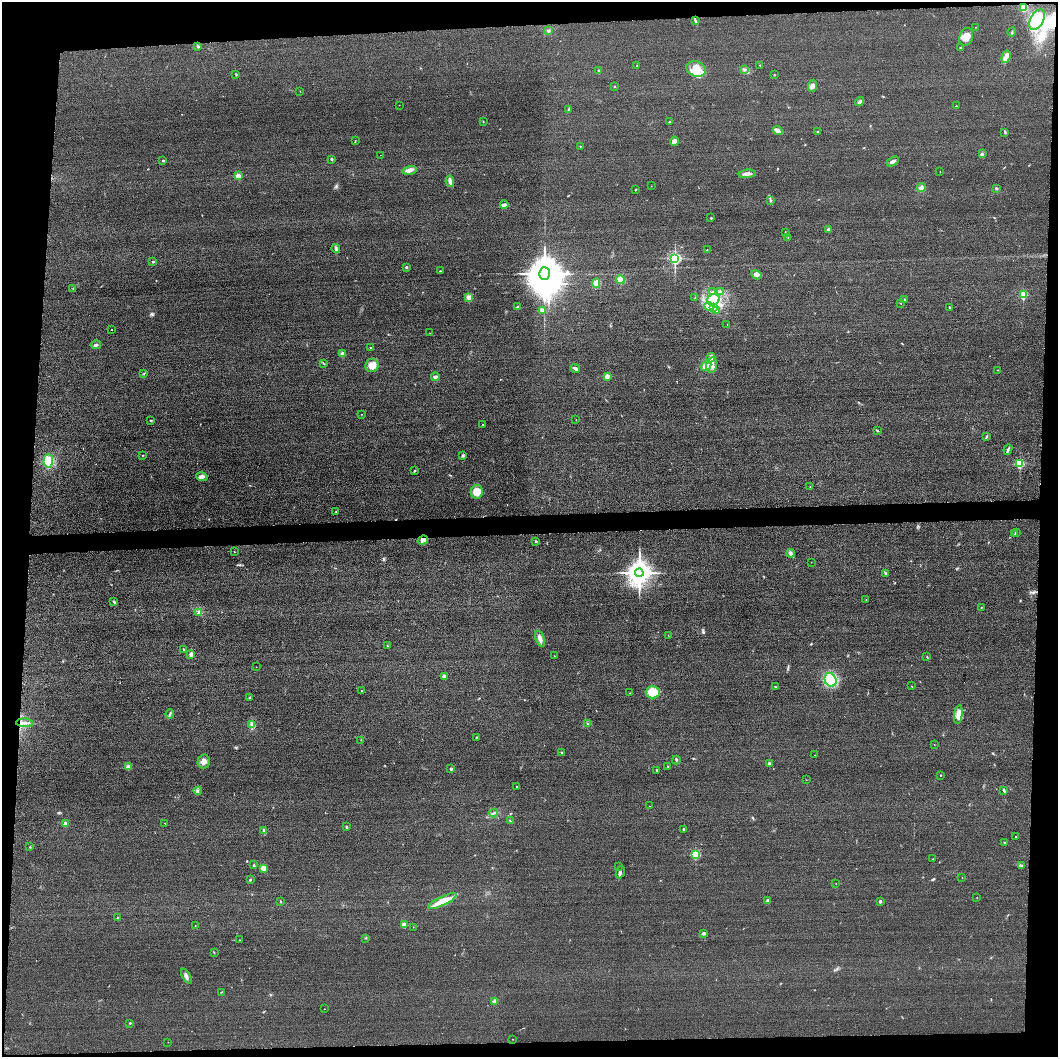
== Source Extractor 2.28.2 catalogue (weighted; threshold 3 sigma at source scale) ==
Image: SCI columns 15-4238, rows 29-4248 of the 4251 x 4275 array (HDU 1 of 3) = the unmasked area's bounding box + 8 px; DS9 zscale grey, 4 x 4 block average (1 PNG px = mean of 4 x 4 image px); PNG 1060 x 1059 px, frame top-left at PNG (2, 2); each listed source drawn as its Kron ellipse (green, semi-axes under 4 px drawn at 4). Shown black and unused: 10% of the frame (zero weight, under 3 of 4 exposures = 3% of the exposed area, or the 3 px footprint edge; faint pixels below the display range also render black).
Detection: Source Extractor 2.28.2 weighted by HDU 2 'WHT'. Background 0.0604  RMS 0.017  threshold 0.0775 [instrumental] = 3 sigma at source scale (4.5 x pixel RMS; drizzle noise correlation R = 1.50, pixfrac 1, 0.05/0.05 arcsec/px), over >= 5 px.
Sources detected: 207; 2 inside a brighter object's white glare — neither listed nor drawn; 1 coinciding with a brighter row at this scale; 3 inside a brighter listed object's ellipse — not listed separately; the other 201 listed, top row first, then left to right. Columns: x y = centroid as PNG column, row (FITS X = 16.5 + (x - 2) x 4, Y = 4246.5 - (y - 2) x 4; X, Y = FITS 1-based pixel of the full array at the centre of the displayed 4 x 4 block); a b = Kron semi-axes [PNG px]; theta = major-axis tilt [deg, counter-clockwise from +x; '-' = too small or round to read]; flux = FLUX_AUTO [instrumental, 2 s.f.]
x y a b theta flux
1024 8 4 3 - 99
1037 20 11 6 60 460
695 21 2 2 - 7.5
975 27 2 2 - 2.7
548 31 3 3 - 15
1012 32 4 2 - 8.7
966 37 9 6 73 110
198 46 3 2 - 15
961 48 3 2 - 9
1006 57 6 3 72 86
760 65 2 2 - 4.6
637 66 2 2 - 3.8
696 69 10 7 -21 130
599 70 2 2 - 6.4
745 70 3 2 - 12
236 74 2 2 - 8.4
774 75 2 2 - 4.7
615 86 2 2 - 19
813 86 6 3 85 30
300 91 2 2 - 3.3
860 102 5 3 - 25
399 105 2 2 - 1.6
956 106 2 2 - 6.8
568 109 3 2 - 9.9
483 121 2 2 - 6.2
669 122 2 2 - 6.7
778 130 5 3 - 37
817 132 2 2 - 7.8
1005 132 3 2 - 10
355 140 2 2 - 3.8
674 141 5 4 - 38
580 146 2 2 - 4.1
982 154 2 2 - 5.2
380 155 2 2 - 2.8
331 159 3 2 - 14
163 160 2 2 - 30
893 162 7 3 32 32
409 170 7 3 13 51
940 172 2 2 - 2.5
747 174 8 3 7 39
238 176 2 2 - 240
450 181 6 2 -81 43
651 186 2 2 - 1.6
921 188 4 4 - 37
996 188 3 2 - 14
635 190 2 2 - 5.2
771 200 3 2 - 7.3
504 205 4 2 - 39
711 218 2 2 - 9.8
828 229 2 2 - 98
785 232 4 2 - 5.4
788 237 2 2 - 3.4
336 249 4 3 - 18
707 250 2 2 - 3.8
675 258 2 2 - 2300
153 262 2 2 - 22
406 267 2 2 - 49
440 271 2 2 - 6.5
544 273 6 5 - 43000
757 275 6 3 -29 25
620 279 4 4 - 74
596 283 5 4 - 38
73 288 2 2 - 3.1
720 291 3 2 - 5.4
712 292 3 2 - 9.8
1023 295 2 2 - 630
468 297 4 3 - 39
695 298 2 2 - 3.8
905 299 2 2 - 11
713 300 6 5 - 85
900 303 2 2 - 3.5
518 307 2 2 - 85
709 307 5 3 - 28
949 307 3 2 - 6.9
713 308 2 2 - 5.9
542 310 4 3 - 23
716 310 2 2 - 5.6
727 325 2 2 - 2.5
111 329 2 2 - 4.6
430 333 2 2 - 1.8
96 345 5 3 - 18
371 347 2 2 - 5.4
342 354 2 2 - 180
711 358 5 3 - 31
323 363 2 2 - 5.2
372 365 7 6 - 93
712 365 8 5 77 77
706 366 6 4 32 47
575 368 5 2 - 28
997 370 2 2 - 2.4
144 374 2 2 - 3
607 376 3 3 - 47
435 377 4 3 - 33
361 414 2 2 - 5.5
151 420 2 2 - 6.2
576 420 2 2 - 3
483 424 2 2 - 4.9
878 431 2 2 - 7
986 437 3 2 - 7
1008 449 5 2 - 16
142 455 2 2 - 5.6
463 455 3 3 - 12
48 461 6 5 - 200
1020 464 2 2 - 810
414 471 3 2 - 7.9
202 477 6 3 -16 25
810 486 2 2 - 3.8
477 492 7 6 - 110
336 512 2 2 - 7.2
1016 532 2 2 - 16
1015 534 2 2 - 5.6
423 540 5 4 - 33
536 542 2 2 - 5.2
234 552 2 2 - 4.4
791 553 4 2 - 16
811 562 2 2 - 2.5
639 573 4 4 - 14000
885 573 2 2 - 5.5
866 600 2 2 - 4.9
114 602 4 2 - 9.8
981 608 2 2 - 3.7
199 613 3 2 - 8.8
668 635 2 2 - 2
540 639 8 3 -69 45
388 646 2 2 - 3.5
183 649 2 2 - 16
191 654 2 2 - 150
554 656 2 2 - 3.9
927 656 2 2 - 4.6
256 667 2 2 - 1.7
444 676 2 2 - 130
830 680 7 5 -67 250
911 686 2 2 - 3.2
775 687 2 2 - 7.1
361 691 2 2 - 3.6
653 692 7 6 - 170
630 693 2 2 - 4.4
250 698 2 2 - 8.5
170 714 4 2 - 13
958 715 9 4 82 62
24 723 8 3 -3 35
252 724 4 2 - 12
587 724 2 2 - 4.2
476 737 2 2 - 7.6
361 740 2 2 - 2.9
934 744 2 2 - 2.2
562 753 2 2 - 5.3
814 755 2 2 - 3.8
676 760 4 2 - 10
204 761 7 6 - 57
769 764 2 2 - 88
128 767 2 2 - 150
668 767 2 2 - 6.3
451 769 2 2 - 50
657 770 2 2 - 9
940 775 2 2 - 5.3
806 780 2 2 - 2.1
516 786 2 2 - 5.8
198 791 4 2 - 11
1004 791 3 2 - 16
650 806 2 2 - 2
494 813 4 2 - 13
510 821 4 2 - 5.7
165 823 2 2 - 3.4
65 824 2 2 - 210
346 827 3 2 - 10
684 829 4 2 - 12
264 830 3 2 - 19
1015 836 2 2 - 6
1004 842 2 2 - 21
30 847 2 2 - 6.9
695 855 2 2 - 860
932 859 2 2 - 2.3
254 865 3 2 - 7.9
619 866 2 2 - 4.3
1022 866 2 2 - 6.5
263 868 3 3 - 76
620 872 6 2 69 20
962 878 2 2 - 3
250 880 2 2 - 12
836 884 2 2 - 2.4
977 897 2 2 - 3.1
442 901 16 4 25 110
767 901 4 2 - 16
880 901 3 3 - 13
280 902 2 2 - 5.2
117 917 2 2 - 9.2
195 925 2 2 - 4.9
404 925 2 2 - 220
413 927 2 2 - 2.3
703 933 4 2 - 14
366 938 2 2 - 4.6
240 940 2 2 - 4.6
214 953 3 2 - 4.1
186 976 8 2 -62 26
222 992 3 2 - 5
495 1001 2 2 - 100
324 1009 2 2 - 2.4
130 1023 3 2 - 7.7
513 1039 2 2 - 3.3
168 1042 2 2 - 4.1
Diffuse or blended objects may show on this block-average render without a row.